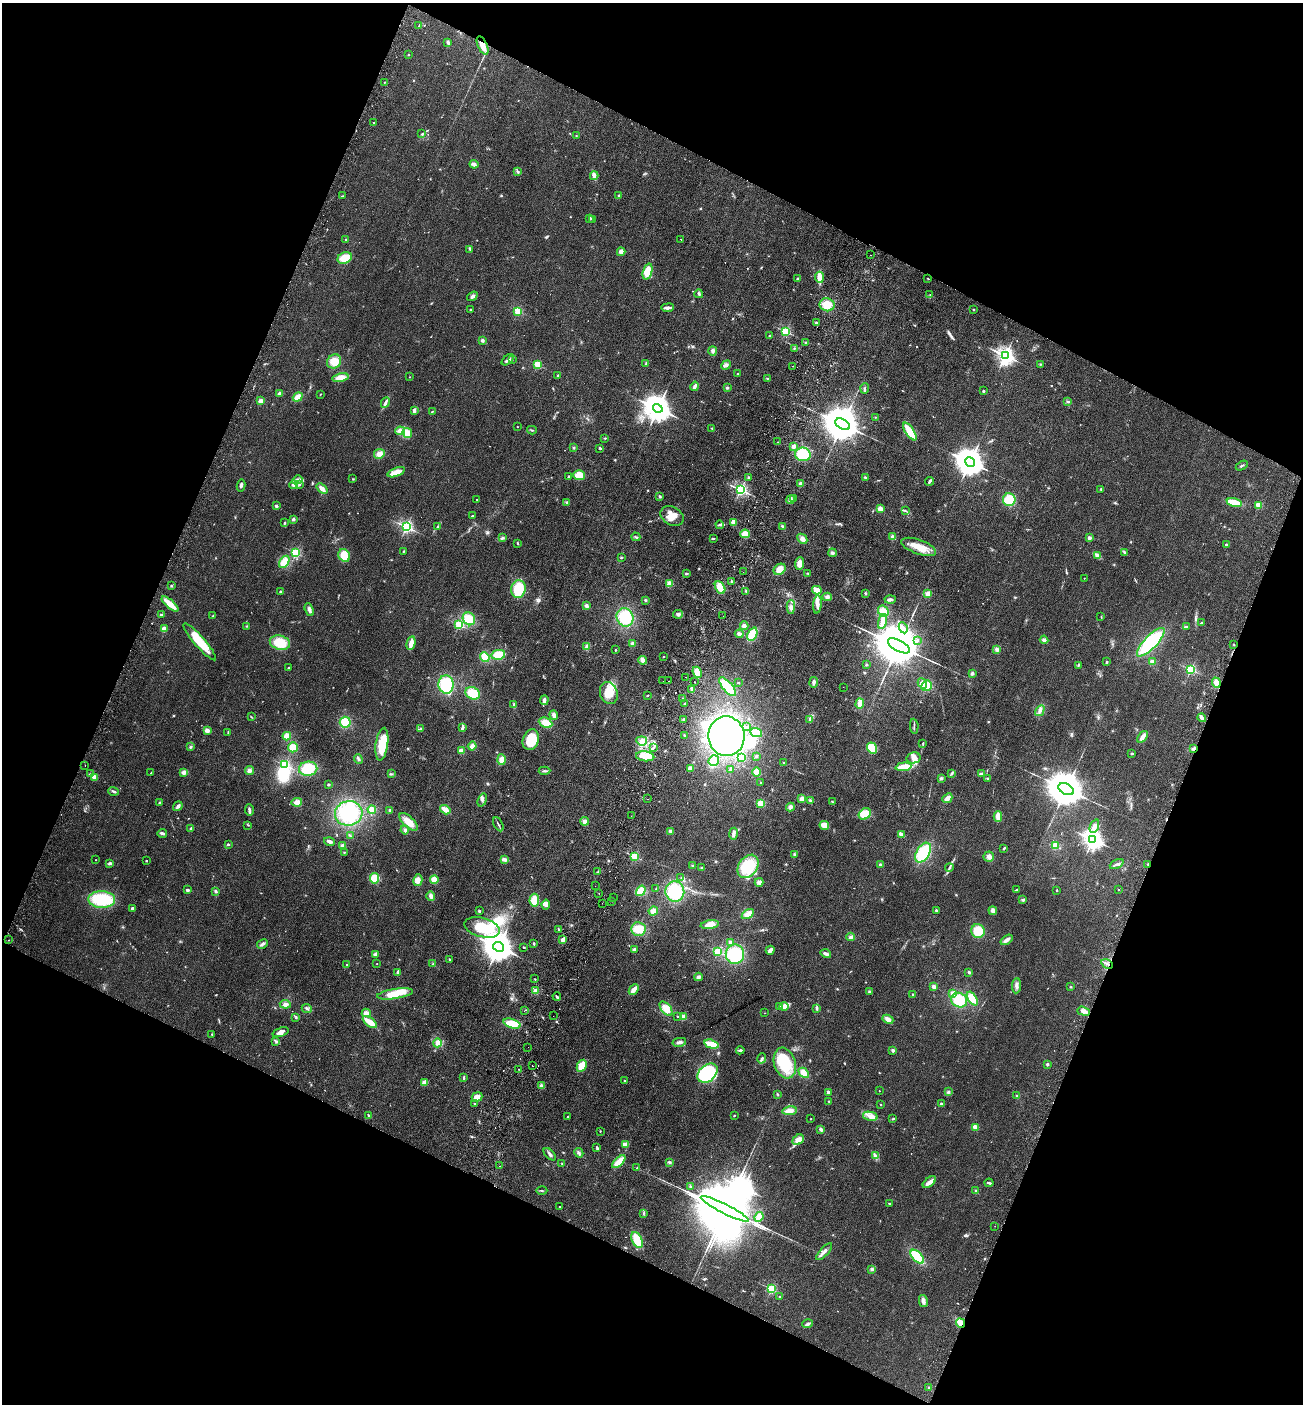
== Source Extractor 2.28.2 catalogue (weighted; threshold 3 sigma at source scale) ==
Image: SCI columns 196-5399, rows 28-5635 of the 5727 x 5663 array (HDU 1 of 3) = the unmasked area's bounding box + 8 px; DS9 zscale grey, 4 x 4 block average (1 PNG px = mean of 4 x 4 image px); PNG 1305 x 1406 px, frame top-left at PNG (2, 3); each listed source drawn as its Kron ellipse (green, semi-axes under 4 px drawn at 4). Shown black and unused: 43% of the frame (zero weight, under 2 of 3 exposures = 3% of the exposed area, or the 3 px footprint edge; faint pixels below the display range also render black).
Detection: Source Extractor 2.28.2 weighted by HDU 2 'WHT'. Background 0.111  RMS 0.0093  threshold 0.042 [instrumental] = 3 sigma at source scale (4.5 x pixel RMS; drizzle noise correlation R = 1.50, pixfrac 1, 0.05/0.05 arcsec/px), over >= 5 px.
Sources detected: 728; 3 too faint to see at this stretch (4 x 4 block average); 13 inside a brighter object's white glare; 14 cosmic-ray / hot-pixel residue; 2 long thin detections or spike segments (spike, bleed or trail) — neither listed nor drawn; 4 coinciding with a brighter row at this scale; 32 inside a brighter listed object's ellipse — not listed separately; of the other 660, all 500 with FLUX_AUTO >= 2.86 (the completeness limit of this list) listed and drawn (160 fainter detections not listed), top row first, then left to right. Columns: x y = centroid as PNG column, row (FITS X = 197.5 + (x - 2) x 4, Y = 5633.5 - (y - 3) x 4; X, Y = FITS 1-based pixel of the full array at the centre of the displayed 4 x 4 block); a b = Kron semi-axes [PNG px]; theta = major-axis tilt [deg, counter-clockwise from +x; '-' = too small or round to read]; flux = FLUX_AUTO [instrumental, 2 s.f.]
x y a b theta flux
419 26 2 2 - 3
448 42 4 2 - 9.6
483 45 10 4 -65 47
408 55 2 2 - 14
384 82 2 2 - 3.1
374 123 2 2 - 20
422 134 4 2 - 3.3
576 136 2 2 - 2.9
474 164 4 3 - 19
518 172 4 2 - 6.8
594 176 4 3 - 30
342 196 2 2 - 3.1
619 196 3 2 - 5
590 218 2 2 - 28
593 220 2 2 - 3.5
346 239 2 2 - 15
681 239 2 2 - 3.1
470 249 3 2 - 5
621 252 4 3 - 20
871 255 2 2 - 2.9
345 258 7 5 25 78
647 271 8 4 72 79
819 277 5 3 - 73
798 279 3 2 - 7.8
928 279 2 2 - 3.9
699 294 4 2 - 10
930 295 2 2 - 3
472 296 6 3 37 13
827 305 7 6 - 79
668 308 6 2 6 26
470 310 2 2 - 5.4
974 310 2 2 - 11
518 311 2 2 - 410
816 323 3 2 - 9.7
785 331 2 2 - 620
769 336 3 2 - 4
482 340 3 3 - 10
806 342 3 2 - 3.8
794 348 2 2 - 3.5
713 351 4 3 - 15
1005 356 3 3 - 2500
513 359 3 2 - 3.3
508 360 7 3 42 16
334 361 7 6 - 69
646 363 3 2 - 4.2
1040 364 3 2 - 3.8
537 365 2 2 - 340
726 365 5 3 - 13
793 366 2 2 - 6.5
738 374 2 2 - 6.9
558 376 3 2 - 7.3
410 377 2 2 - 2.9
340 378 8 4 13 63
767 379 2 2 - 3.2
695 386 5 2 - 19
727 388 3 3 - 6.4
865 388 5 2 - 8.5
983 391 2 2 - 27
279 393 4 3 - 9.2
320 394 2 2 - 3.8
298 397 5 3 - 58
261 401 3 3 - 31
1068 401 3 2 - 6.2
385 403 6 3 65 12
658 408 5 4 - 9200
414 411 4 2 - 17
432 411 2 2 - 4.2
876 417 3 2 - 3.3
843 424 8 5 -30 23000
517 427 2 2 - 3.8
712 428 2 2 - 3.6
532 430 5 2 - 5
400 431 5 4 - 24
910 432 10 3 -56 120
407 433 5 4 - 44
605 438 2 2 - 3.4
777 442 2 2 - 2.9
794 446 2 2 - 83
574 448 3 2 - 4.8
600 448 3 2 - 6.5
379 454 5 5 - 30
803 454 8 7 - 170
970 462 5 4 - 9800
1242 466 6 2 29 8.5
396 472 9 4 21 48
579 475 6 5 - 58
569 476 2 2 - 22
865 477 3 2 - 4.9
748 478 2 2 - 12
353 479 2 2 - 3.3
297 480 5 3 - 16
930 481 4 2 - 11
801 483 2 2 - 71
294 485 4 4 - 16
299 485 3 2 - 5.8
241 486 6 2 80 12
322 488 6 3 -38 33
1101 489 2 2 - 4.6
741 490 2 2 - 1300
660 496 3 2 - 8.3
477 499 2 2 - 4.9
794 499 2 2 - 4.3
791 500 4 2 - 11
1009 500 6 6 - 110
567 502 4 2 - 7.9
1234 503 8 3 -13 110
1258 505 2 2 - 230
276 506 3 2 - 9.1
880 509 4 4 - 27
905 510 3 2 - 4.1
472 516 3 2 - 5.3
672 516 12 9 -29 61
293 519 3 3 - 8.8
734 522 3 3 - 34
285 523 4 2 - 6
720 525 4 2 - 11
437 526 2 2 - 3.6
783 526 3 2 - 5.8
406 527 2 2 - 1300
745 534 5 4 - 52
636 537 4 2 - 7.5
893 537 3 2 - 26
502 538 4 3 - 10
713 538 4 2 - 5.8
1089 538 2 2 - 71
802 539 5 3 - 24
517 543 3 2 - 4.7
1226 544 2 2 - 28
919 547 18 7 -19 80
403 551 2 2 - 4.2
1124 552 3 2 - 4.7
296 553 2 2 - 610
832 553 4 3 - 13
344 555 7 5 -57 78
1097 556 2 2 - 5.6
621 557 2 2 - 3.2
284 562 7 4 58 70
799 564 6 4 85 32
780 569 6 5 - 47
743 572 2 2 - 3.9
687 573 3 2 - 6.2
808 573 2 2 - 4.2
1084 578 2 2 - 3.2
732 581 2 2 - 3.8
669 584 4 3 - 36
171 586 2 2 - 4.1
720 587 7 4 -60 76
518 589 9 7 82 150
817 590 5 4 - 39
281 591 3 2 - 8.3
746 591 3 2 - 4.5
865 593 3 3 - 5.8
928 594 2 2 - 200
827 597 5 4 - 14
645 600 3 2 - 6
890 600 5 2 - 17
170 604 10 3 -42 85
817 604 9 3 85 26
586 606 3 2 - 20
791 607 7 3 87 17
309 610 7 3 -68 19
883 611 6 5 - 51
678 614 5 3 - 13
161 615 3 2 - 5.2
213 616 2 2 - 3.4
723 616 2 2 - 3.1
1101 616 2 2 - 3
625 617 9 8 - 210
469 619 7 6 - 80
882 621 8 3 74 40
1201 623 4 2 - 6.7
459 625 2 2 - 550
246 626 2 2 - 3.2
744 626 4 4 - 20
1186 627 3 2 - 20
903 628 6 2 -64 11
164 629 4 4 - 29
739 634 4 3 - 21
752 634 7 4 65 110
917 640 2 2 - 15
1044 640 4 3 - 14
200 642 24 5 -49 150
1151 642 19 6 46 370
280 643 10 7 -16 110
411 643 7 3 76 45
632 644 3 2 - 28
1234 645 2 2 - 2.9
899 646 12 5 -28 50000
587 647 4 3 - 25
997 649 4 3 - 13
615 650 3 2 - 3.3
498 655 7 5 13 96
485 657 5 4 - 82
663 657 2 2 - 10
643 660 4 2 - 40
1106 662 3 2 - 4.8
1152 662 3 3 - 24
866 665 3 2 - 4.8
1078 665 3 2 - 3.4
288 668 2 2 - 14
1191 669 2 2 - 660
697 672 5 3 - 57
972 673 3 3 - 12
685 677 2 2 - 5.1
663 681 2 2 - 3.3
669 681 2 2 - 6
695 682 2 2 - 7.5
814 682 5 3 - 18
738 683 2 2 - 4.6
922 683 5 4 - 32
1216 683 5 3 - 37
446 684 9 8 - 210
927 686 6 5 - 75
728 687 12 5 -49 150
843 687 2 2 - 3.4
692 689 4 2 - 16
472 693 7 6 - 98
609 693 11 8 -69 99
647 695 3 2 - 4.4
683 698 2 2 - 6
544 700 5 3 - 19
514 704 4 3 - 9.2
685 704 3 2 - 2.9
860 704 5 3 - 67
1040 711 6 3 59 15
554 715 5 3 - 26
251 717 2 2 - 3.1
1202 718 4 2 - 41
810 719 3 3 - 8.4
683 720 2 2 - 5.3
345 722 5 5 - 120
545 723 7 5 -24 61
914 726 8 2 -86 11
747 727 2 2 - 3.3
462 728 4 2 - 30
421 729 4 3 - 11
207 730 4 3 - 19
228 732 3 2 - 3.8
756 732 6 4 -21 63
684 735 2 2 - 3.9
287 736 4 3 - 49
726 736 20 18 -83 620
1143 737 6 3 54 30
531 740 10 8 70 160
642 741 5 4 - 33
923 743 3 2 - 5.2
382 744 16 6 82 160
472 746 4 4 - 27
190 747 3 2 - 5.9
293 747 5 5 - 56
653 747 3 2 - 7.5
872 748 5 5 - 100
1194 749 3 3 - 11
461 751 4 3 - 31
1132 753 3 2 - 6.4
645 756 9 5 -6 74
756 756 3 2 - 4.9
741 757 4 4 - 74
913 758 7 5 14 29
358 759 5 2 - 8.5
501 760 5 4 - 27
714 761 5 5 - 42
784 763 2 2 - 4.2
285 765 2 2 - 690
85 766 2 2 - 4.3
903 767 8 3 6 130
308 769 9 7 9 130
690 769 4 3 - 22
731 769 3 2 - 12
249 771 4 4 - 16
544 771 6 2 3 10
151 772 4 2 - 3.6
184 772 4 3 - 23
756 772 4 4 - 51
952 773 4 2 - 7.8
981 773 4 3 - 7.4
90 774 3 2 - 4.4
391 774 3 2 - 4.6
94 777 4 3 - 41
941 778 3 3 - 8.6
988 778 3 2 - 5.3
761 782 2 2 - 4.4
328 784 2 2 - 30
1066 789 8 5 -28 26000
114 791 5 2 - 9.2
947 798 5 3 - 29
648 799 2 2 - 5
802 799 3 3 - 31
482 800 7 3 71 12
810 800 3 2 - 6.4
297 802 5 3 - 33
832 802 2 2 - 3.1
159 803 4 2 - 3.7
761 803 4 3 - 56
178 806 5 3 - 12
790 807 4 3 - 17
249 810 6 2 -88 17
372 810 4 4 - 45
390 810 3 2 - 9.2
445 810 5 3 - 58
349 813 14 12 9 320
865 814 6 5 - 92
631 816 2 2 - 3.4
998 816 5 2 - 55
585 821 4 3 - 20
408 822 11 5 -43 69
498 824 7 2 -62 8.3
248 825 3 2 - 3.2
824 825 5 3 - 56
1094 826 7 4 68 25
191 828 4 2 - 6.5
405 830 4 3 - 11
670 831 4 3 - 11
162 833 5 2 - 14
733 834 6 3 80 17
901 835 4 2 - 33
350 836 3 2 - 6.4
1093 839 3 3 - 3700
329 841 5 2 - 20
228 844 3 2 - 5.5
1055 845 4 3 - 35
343 846 4 3 - 13
1003 849 3 2 - 8.3
344 852 2 2 - 3.5
923 853 11 6 58 220
795 854 3 2 - 9.5
634 856 2 2 - 470
989 857 5 5 - 24
504 859 4 2 - 21
95 860 2 2 - 3
147 860 2 2 - 3.4
109 864 3 2 - 5.5
1117 864 7 2 25 14
1148 864 2 2 - 3.8
880 865 3 2 - 5.9
692 866 3 2 - 5.4
748 866 13 9 55 180
702 868 3 2 - 5.2
949 868 4 2 - 9.4
598 872 2 2 - 3.5
374 878 5 4 - 66
681 878 2 2 - 3.6
418 880 6 4 78 33
434 880 4 3 - 49
759 882 4 4 - 18
595 886 2 2 - 2.9
656 889 2 2 - 3.5
187 890 2 2 - 49
1017 890 3 2 - 6.5
1057 890 2 2 - 14
1118 890 2 2 - 6.6
215 891 3 3 - 8.7
641 891 6 4 57 71
675 891 10 9 - 250
599 894 2 2 - 5
431 896 5 3 - 17
613 898 2 2 - 3.3
102 899 13 8 -1 280
534 900 6 4 85 83
1023 900 4 3 - 7.9
612 901 2 2 - 12
602 903 2 2 - 3
546 905 5 3 - 21
132 909 3 3 - 15
936 910 2 2 - 8.4
479 911 2 2 - 23
653 911 5 3 - 28
993 911 4 3 - 21
748 914 7 3 33 37
710 925 9 4 7 45
482 927 18 9 -15 190
558 929 2 2 - 4.2
639 929 7 7 - 79
978 931 7 6 - 110
851 937 4 3 - 13
563 939 4 3 - 31
9 940 2 2 - 3.7
1007 940 7 3 35 26
730 942 3 3 - 10
262 944 6 3 28 14
534 944 4 2 - 4.9
498 947 5 4 - 12000
524 947 2 2 - 4.8
634 949 4 3 - 9.8
770 950 4 2 - 28
718 952 2 2 - 400
375 954 4 3 - 15
735 954 10 9 - 250
826 954 5 2 - 19
449 959 3 2 - 3.8
377 963 2 2 - 3
433 964 3 2 - 6.1
1107 964 6 2 -28 10
347 965 2 2 - 7.1
398 972 4 3 - 10
969 972 3 2 - 7.5
698 977 4 3 - 14
535 979 2 2 - 2.9
1016 986 8 4 84 19
934 987 2 2 - 130
1071 987 3 2 - 3.6
634 990 6 3 49 38
535 991 4 3 - 20
869 991 2 2 - 3.7
953 993 2 2 - 110
395 994 18 5 9 100
913 995 3 2 - 5.4
557 996 4 2 - 9.7
972 999 7 4 -56 90
959 1000 8 7 - 140
285 1004 5 4 - 18
779 1006 2 2 - 5.3
784 1006 4 4 - 28
307 1008 5 2 - 8.4
817 1008 3 3 - 8.1
666 1009 8 4 -52 58
524 1011 2 2 - 7.3
1083 1011 6 3 -19 26
366 1013 4 3 - 27
765 1013 2 2 - 3
553 1016 2 2 - 3.8
677 1016 2 2 - 10
683 1017 2 2 - 180
296 1018 2 2 - 3
888 1019 5 3 - 29
370 1022 8 3 -37 96
512 1024 9 4 -18 94
281 1032 8 4 20 28
212 1034 2 2 - 4.6
275 1041 4 2 - 7.3
679 1042 7 3 12 17
437 1043 4 4 - 30
712 1044 7 3 -15 95
528 1047 2 2 - 3.6
740 1050 4 2 - 11
893 1050 2 2 - 57
762 1058 5 3 - 9.5
785 1063 16 10 -72 240
1047 1064 3 2 - 9.5
532 1066 2 2 - 8.6
582 1066 6 4 62 65
518 1069 2 2 - 4.8
707 1073 11 8 41 460
804 1073 6 4 -46 45
463 1078 4 2 - 7.4
625 1080 2 2 - 11
425 1082 4 3 - 48
541 1086 4 4 - 14
879 1091 2 2 - 4.5
828 1092 2 2 - 57
948 1092 3 2 - 9.3
777 1094 2 2 - 4
1017 1096 3 2 - 7
477 1097 5 4 - 36
829 1101 2 2 - 2.9
474 1103 2 2 - 7.1
941 1103 3 2 - 7.7
881 1105 2 2 - 4.5
790 1111 7 4 9 42
368 1115 3 2 - 7.1
734 1115 3 2 - 3.4
870 1116 7 4 -12 34
567 1117 2 2 - 9.5
811 1119 2 2 - 3.7
893 1119 4 2 - 4.7
975 1127 4 3 - 35
821 1129 3 3 - 11
600 1131 2 2 - 3.3
798 1140 6 4 37 38
625 1144 4 2 - 41
597 1148 4 2 - 9.3
579 1153 5 3 - 11
550 1154 7 2 -46 14
875 1156 3 2 - 5.7
619 1162 8 4 43 73
669 1162 4 3 - 8.5
562 1163 2 2 - 3.1
500 1166 2 2 - 3.4
637 1168 4 2 - 4
929 1182 8 3 38 38
989 1183 4 2 - 9.1
691 1187 2 2 - 29
542 1191 5 2 - 5.1
976 1191 3 2 - 4.9
890 1204 2 2 - 4.8
560 1207 2 2 - 2.9
725 1209 27 5 -27 110000
644 1213 3 2 - 3.4
759 1217 5 4 - 45
995 1226 2 2 - 4.6
637 1240 8 5 -65 110
824 1252 11 3 47 20
917 1257 8 4 -47 150
872 1269 3 3 - 9.9
771 1289 2 2 - 550
780 1297 2 2 - 3.5
923 1301 6 3 -78 22
960 1323 5 3 - 65
808 1324 5 2 - 12
929 1387 2 2 - 4.7
Overlapping masked pixels (flux is a lower limit): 6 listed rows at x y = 483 45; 1194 749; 1148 864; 9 940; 1107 964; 960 1323
Diffuse or blended objects may show on this block-average render without a row.